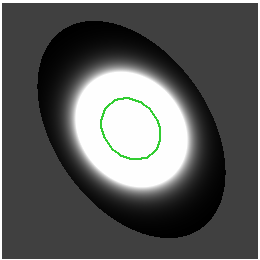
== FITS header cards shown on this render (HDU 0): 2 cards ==
NAXIS1  =                  256 / length of data axis 1
NAXIS2  =                  256 / length of data axis 2

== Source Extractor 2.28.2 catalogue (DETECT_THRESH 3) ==
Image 256 x 256 px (HDU 0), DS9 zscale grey, 1 PNG px = 1 image px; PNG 260 x 260 px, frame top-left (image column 1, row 256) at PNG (2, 3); each listed source drawn as its Kron ellipse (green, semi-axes under 4 px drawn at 4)
Background 0.0407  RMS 7.9e-08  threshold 2.38e-07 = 3 sigma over >= 5 px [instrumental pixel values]
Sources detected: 4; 3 with non-positive FLUX_AUTO (blend fragments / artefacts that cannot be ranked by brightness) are neither listed nor drawn; the other 1 listed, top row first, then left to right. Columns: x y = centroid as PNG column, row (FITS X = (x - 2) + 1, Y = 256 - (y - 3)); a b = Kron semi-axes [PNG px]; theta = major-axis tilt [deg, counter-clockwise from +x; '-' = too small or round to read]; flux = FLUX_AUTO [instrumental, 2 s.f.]
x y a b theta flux
131 129 33 27 -50 240000
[3 non-positive-flux detections neither listed nor drawn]